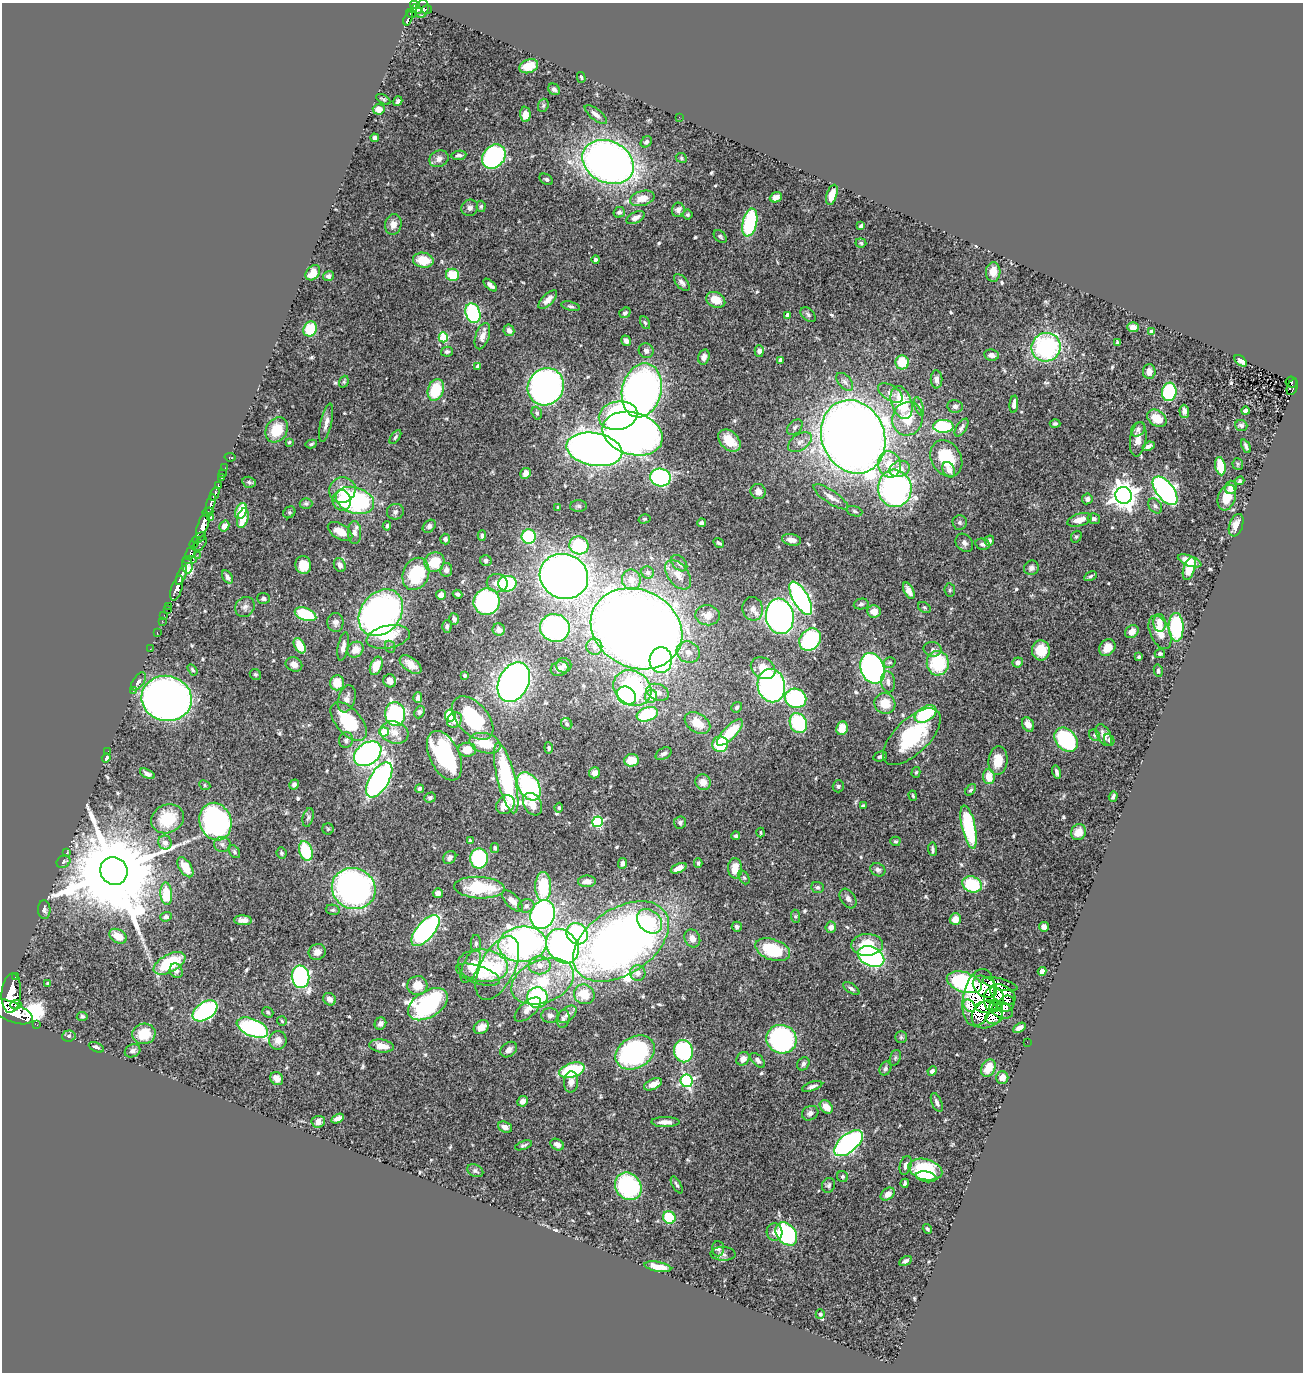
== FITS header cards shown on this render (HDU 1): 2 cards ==
NAXIS1  =                 1301
NAXIS2  =                 1370

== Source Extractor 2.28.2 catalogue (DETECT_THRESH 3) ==
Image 1301 x 1370 px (HDU 1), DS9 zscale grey, 1 PNG px = 1 image px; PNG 1305 x 1374 px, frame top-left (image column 1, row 1370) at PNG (2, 3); each listed source drawn as its Kron ellipse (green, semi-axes under 4 px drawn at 4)
Background 0.874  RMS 0.031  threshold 0.0918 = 3 sigma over >= 5 px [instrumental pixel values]
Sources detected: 574; of the 574, the 500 brightest by FLUX_AUTO listed and drawn (74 fainter detections omitted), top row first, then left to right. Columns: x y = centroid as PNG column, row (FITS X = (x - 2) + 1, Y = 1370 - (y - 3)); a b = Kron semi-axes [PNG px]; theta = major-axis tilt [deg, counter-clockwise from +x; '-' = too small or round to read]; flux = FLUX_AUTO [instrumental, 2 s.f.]
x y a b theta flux
415 5 5 3 - 380
416 9 5 4 - 500
422 9 9 6 75 220
427 9 5 3 - 57
411 13 5 3 - 180
408 18 7 3 72 190
529 66 10 6 20 37
581 77 5 4 - 3.1
554 89 6 5 - 5.8
383 99 8 4 -30 3.4
398 101 5 3 - 5.6
543 105 7 5 69 3.2
379 109 6 5 - 19
525 114 7 5 -88 20
596 115 13 5 -39 10
679 117 2 2 - 7.6
375 138 4 3 - 5.1
646 142 6 4 44 6.2
459 155 7 4 6 6.4
494 157 13 10 52 400
681 158 6 4 -24 3.1
439 159 10 8 27 12
608 162 27 20 -27 1500
546 179 7 5 -32 5.1
832 195 10 5 73 17
776 197 6 5 - 11
642 198 12 7 15 25
481 206 6 4 87 3.5
470 208 9 8 - 7.4
678 210 7 6 - 8.2
619 212 6 5 - 5.3
687 215 5 5 - 3.5
635 218 10 5 27 11
750 222 14 7 77 180
393 224 10 8 77 14
861 226 4 4 - 5.9
720 236 7 5 -41 4.3
861 243 5 4 - 3.4
423 260 10 7 -8 48
596 260 4 4 - 5.9
993 272 10 7 89 23
313 273 8 6 50 32
453 275 6 6 - 45
328 276 6 5 - 7.8
682 282 10 5 -49 7.9
490 285 8 4 -42 7.6
548 300 12 5 44 16
716 300 10 7 -28 31
571 306 9 4 -13 4.4
473 313 10 7 -70 220
625 313 6 5 - 4.5
787 315 4 4 - 14
808 315 9 5 -43 5.5
645 323 7 4 -62 3.6
1133 327 5 5 - 15
310 329 8 6 61 66
509 330 6 5 - 8.9
1151 332 4 4 - 16
482 336 14 7 72 16
443 337 5 4 - 98
626 341 5 4 - 7.7
1117 343 4 3 - 4.7
1046 347 15 14 - 270
646 351 8 7 - 7.2
759 351 6 4 -87 11
447 352 6 5 - 4.7
991 355 7 5 -7 10
704 357 8 5 74 8.5
781 360 4 4 - 19
1241 361 7 4 -41 9.3
902 362 7 7 - 54
478 366 4 4 - 12
1149 371 7 6 - 14
937 379 9 6 -88 11
344 382 6 4 70 3.1
845 382 10 6 -48 8.3
1291 382 6 5 - 76
546 387 19 18 - 840
1292 387 8 5 67 77
436 390 11 8 71 79
642 390 27 19 77 1400
1169 392 9 7 83 170
890 393 13 7 -32 12
902 403 17 10 -71 94
1014 404 8 4 84 10
919 406 10 4 -71 4.6
955 406 8 6 -9 6.3
1184 411 6 5 - 11
1245 411 4 3 - 5.7
537 413 6 5 - 4.5
618 416 19 14 11 250
1157 418 10 7 -35 40
908 419 17 15 74 65
326 423 20 5 78 13
1055 424 5 4 - 4.6
943 426 10 6 -1 170
1241 426 6 5 - 7.1
795 427 9 6 47 6.7
962 428 10 5 57 6.4
1138 429 8 6 49 6.1
277 430 13 10 59 58
632 434 31 21 -16 1200
395 437 8 4 53 4.2
853 437 38 31 -67 3900
1138 439 17 8 82 20
729 440 13 9 -45 40
289 442 4 3 - 3
800 442 13 8 33 14
311 444 5 4 - 3.4
1149 446 6 4 23 6.9
1246 446 7 3 -65 5.4
594 449 28 16 -10 1900
230 457 5 3 - 14
946 458 19 14 -59 88
889 464 13 11 -73 40
1238 464 6 5 - 3.1
1220 466 9 5 -81 58
225 468 2 2 - 15
900 469 10 8 20 21
949 470 8 5 -61 14
223 473 2 2 - 8.6
526 473 5 5 - 12
221 478 3 3 - 24
660 478 10 9 - 320
1240 481 4 4 - 3.4
249 482 7 5 -15 4.1
218 486 3 3 - 230
1231 487 7 6 - 16
895 488 18 17 - 630
342 490 13 12 - 33
1165 491 16 9 -52 630
758 492 8 7 - 14
215 494 7 3 67 240
1124 495 8 8 - 2400
831 497 20 6 -34 17
1227 498 13 8 71 36
1087 499 5 5 - 7.2
342 500 10 9 - 32
355 500 20 13 -17 310
306 503 6 5 - 4
211 504 10 4 74 1800
578 506 8 5 -1 5
1155 506 8 6 -53 6.1
558 508 4 4 - 4.6
241 511 8 5 70 53
854 511 8 5 -19 4.7
208 512 5 3 - 780
289 512 6 5 - 3.6
395 512 8 8 - 7.7
210 517 2 2 - 100
243 518 10 5 75 39
644 519 6 4 15 3.4
1094 519 6 5 - 6.1
1079 520 12 6 16 22
960 522 7 7 - 5.9
701 523 4 4 - 6.4
203 525 13 5 70 3700
1236 525 12 6 70 21
224 526 6 4 58 15
387 526 4 3 - 4
429 526 7 5 45 5.7
340 532 13 7 -31 27
355 532 11 6 -90 9.5
482 536 5 4 - 4
529 537 7 7 - 140
1076 537 6 5 - 3.6
199 538 8 4 35 470
445 539 5 5 - 4.8
791 540 10 5 -10 14
989 541 5 4 - 7.6
194 543 6 3 68 380
719 543 6 3 -35 4.1
964 543 10 7 -49 8.2
200 544 8 5 51 230
982 544 7 5 -13 6.4
579 545 10 9 - 130
191 553 8 4 64 600
197 555 2 2 - 55
190 559 7 3 0 320
486 560 6 5 - 5.3
1190 561 12 5 -21 34
434 562 10 9 - 53
679 563 9 6 -47 7.6
187 565 8 5 -85 450
303 565 9 8 - 29
340 565 7 5 -63 9.8
1031 568 8 7 - 8.3
1189 568 12 5 72 57
446 570 7 6 - 7
648 572 6 6 - 5.8
416 574 16 13 67 120
181 575 10 4 67 1900
678 575 17 10 -52 25
564 576 24 22 -24 1800
1090 576 6 4 31 4
227 577 7 4 -59 7.6
631 580 10 9 - 23
497 583 10 9 - 19
507 584 9 8 - 160
177 588 13 5 73 1600
950 590 7 5 -82 3.6
909 591 9 4 -63 11
458 594 5 4 - 5.3
441 595 5 4 - 13
264 598 6 5 - 6.7
801 598 19 7 -60 540
487 602 13 13 - 320
861 604 7 5 11 4.9
169 606 2 2 - 15
245 607 10 9 - 10
924 608 7 5 -34 3.4
167 609 2 2 - 15
753 609 12 10 -79 16
874 611 6 6 - 18
381 613 25 19 51 900
305 614 11 6 -21 120
164 615 2 2 - 9.9
708 615 12 10 -7 22
780 616 18 14 -81 880
454 619 6 4 -73 6.8
162 621 2 2 - 6.3
335 622 9 8 - 10
1159 623 9 6 -83 23
447 626 6 4 87 5.2
1176 627 14 7 -89 180
555 628 15 14 - 400
636 629 47 39 -25 3700
499 630 6 6 - 15
157 632 2 2 - 8.6
1132 632 7 6 - 21
1160 632 18 10 -66 28
388 637 22 11 11 45
810 640 12 10 53 220
300 646 8 5 -62 48
343 647 14 5 79 10
390 647 6 5 - 3.2
594 647 8 8 - 14
1107 647 9 7 52 26
150 649 2 2 - 6
932 649 9 7 -11 7.9
355 650 9 7 44 22
1041 650 10 9 - 42
688 652 12 10 -27 18
1160 654 5 4 - 4.1
1139 657 3 3 - 3.8
661 660 13 11 87 570
889 662 6 5 - 3.7
1018 662 5 5 - 7.6
938 663 12 11 - 120
294 664 8 7 - 14
411 664 12 6 -36 20
564 665 8 7 - 7.9
376 666 9 6 69 32
763 668 13 10 -33 36
872 668 16 11 -67 610
559 669 9 7 18 12
192 670 6 4 -57 4
1158 671 6 4 -77 4.8
255 674 6 5 - 3.6
464 676 4 3 - 4.3
138 681 10 5 55 6.6
390 681 6 6 - 13
514 682 21 15 63 1100
888 682 10 7 -81 10
337 683 7 7 - 34
771 686 17 13 -79 580
632 688 20 17 -34 280
133 691 3 3 - 3.2
658 692 12 8 -20 15
626 696 10 8 -41 220
651 696 6 6 - 34
167 698 25 22 -12 1300
418 698 5 4 - 7.8
796 698 11 9 -19 230
347 699 14 8 72 13
885 703 10 10 - 41
737 707 6 4 39 5.2
419 712 6 5 - 4.4
395 714 12 10 -86 240
647 714 11 7 19 130
925 714 12 7 32 130
450 715 6 5 - 73
473 718 26 15 -48 160
455 720 8 7 - 17
349 721 23 12 -49 130
697 723 14 9 -34 40
798 723 10 8 -64 160
567 724 6 5 - 3.9
1028 725 7 5 -62 19
842 728 7 6 - 28
384 732 5 4 - 50
394 732 14 11 -17 22
730 732 17 6 46 76
1095 735 6 5 - 3.7
1104 735 12 6 -61 13
912 737 36 17 44 160
346 740 8 7 - 6.9
1066 740 13 10 -49 200
1109 740 6 5 - 4.5
485 743 16 10 -15 64
720 744 8 8 - 84
549 748 5 4 - 3.5
467 750 9 7 2 34
108 751 2 2 - 7.6
368 754 15 10 35 580
664 754 8 5 30 7.5
444 756 26 15 -64 300
880 757 7 4 13 5.2
106 758 5 4 - 24
631 760 7 6 - 41
998 761 14 9 84 37
916 772 5 4 - 3.1
1056 772 7 4 -75 6.6
595 773 5 5 - 16
147 774 8 4 -27 7.6
989 777 7 5 -82 36
506 778 36 9 -76 290
379 780 20 9 59 640
703 782 8 7 - 19
205 785 6 4 -25 3.2
294 785 5 4 - 5.3
529 786 15 10 -57 300
838 786 6 5 - 6.2
420 789 4 3 - 4.8
971 790 6 4 51 3.8
913 796 5 4 - 3.1
430 797 6 5 - 4.5
1113 797 5 3 - 4.7
532 804 12 8 -60 39
505 805 10 8 52 31
863 806 4 4 - 4.8
559 808 5 4 - 3.4
308 818 9 5 76 5
167 819 17 14 27 73
215 822 19 15 -71 550
598 822 5 5 - 220
680 822 6 6 - 5.3
969 827 22 7 -77 160
328 829 5 5 - 3.2
1078 832 8 7 - 26
761 833 5 3 - 3.1
736 836 4 4 - 3.4
470 841 3 3 - 3.3
895 841 5 4 - 3.5
165 843 7 6 - 12
222 844 8 7 - 8.6
495 848 5 4 - 4.5
932 849 7 3 -85 5
306 851 10 6 -72 100
234 852 7 5 -53 4
66 853 3 2 - 5.7
281 853 6 5 - 4.3
450 858 7 6 - 9
479 858 10 8 90 230
63 862 7 5 32 5
622 863 5 4 - 8.1
698 863 5 3 - 3.8
185 867 11 6 -57 31
679 868 8 4 24 16
735 868 10 7 -88 36
878 870 8 6 -28 6.1
114 871 14 13 - 55000
744 878 7 5 -61 4.1
587 881 9 5 2 12
972 884 10 8 -21 120
543 886 14 8 -90 92
817 887 6 5 - 4.6
479 888 25 11 -3 120
354 889 22 20 -26 780
438 893 5 5 - 12
166 894 11 6 -86 68
848 898 11 7 -56 8.4
512 901 13 6 -45 13
526 906 8 6 12 6.2
44 910 9 6 -86 6.6
333 910 7 5 -12 4
543 914 15 12 71 590
795 916 7 4 -84 3.3
166 917 6 5 - 8.6
955 919 6 5 - 21
243 920 9 5 -4 11
650 921 14 10 -43 71
737 927 5 5 - 6
831 927 5 5 - 12
1044 927 5 5 - 9.6
425 930 19 9 49 490
577 934 11 10 - 240
118 936 9 6 -32 30
692 938 9 7 -62 16
621 941 53 33 34 1800
476 943 8 5 89 5.7
523 944 24 17 5 780
867 945 16 11 3 54
562 946 18 14 -53 730
773 950 18 10 -19 100
317 952 8 8 - 12
871 957 14 9 -26 410
169 963 17 8 28 120
540 965 11 9 -2 19
471 966 18 7 66 21
483 966 25 16 -7 130
497 968 35 17 64 100
176 971 7 6 - 8.6
1042 971 4 4 - 35
638 973 8 7 - 13
478 975 23 9 -18 26
15 977 3 3 - 120
301 977 11 8 -82 400
543 981 33 21 21 130
964 982 18 10 -18 250
48 983 4 4 - 4.1
1000 984 18 5 -14 27
417 986 10 9 - 32
985 987 13 9 -36 48
851 988 9 4 -33 5.4
11 993 19 9 86 6100
584 994 10 9 - 44
1003 994 14 8 -32 27
537 998 10 10 - 240
979 998 29 15 79 130
330 999 7 5 -43 12
994 999 12 10 -89 29
428 1004 22 13 32 340
1006 1004 9 7 41 18
16 1005 5 5 - 740
970 1006 7 5 -50 8.6
986 1007 11 5 1 17
528 1009 16 7 42 17
1001 1010 12 8 -26 26
205 1011 14 8 35 310
11 1012 23 9 -23 6400
268 1012 6 5 - 3.7
567 1014 11 6 40 12
987 1014 16 13 33 63
82 1016 5 4 - 4.5
550 1016 9 7 0 8.8
994 1017 9 7 21 26
563 1019 9 6 80 7
282 1021 5 5 - 3.2
380 1023 6 5 - 8.9
37 1025 2 2 - 7.3
481 1027 8 6 30 21
252 1028 17 8 -23 310
1019 1028 7 4 30 11
144 1034 11 10 - 52
69 1036 7 5 5 4.5
901 1037 6 6 - 3.9
781 1039 15 14 - 360
278 1040 9 8 - 17
1027 1042 2 2 - 23
381 1046 12 6 -8 25
96 1047 8 4 -24 5.8
509 1050 9 6 37 11
133 1051 8 6 26 6.8
683 1051 11 9 -79 220
635 1053 21 15 30 370
895 1058 8 5 71 4.5
743 1059 7 6 - 11
758 1060 9 5 -45 7.2
803 1064 7 5 55 5.9
885 1068 7 5 64 4.5
988 1068 9 6 60 38
572 1070 13 7 17 150
932 1071 5 4 - 7.2
277 1078 7 6 - 15
1002 1078 6 6 - 17
686 1081 6 6 - 320
571 1082 11 7 87 13
653 1084 9 5 25 18
812 1086 10 4 18 6.7
523 1101 5 5 - 9.8
937 1102 10 5 -67 7.2
826 1107 7 5 -46 25
810 1113 8 7 - 9.7
337 1119 6 4 29 10
318 1122 7 6 - 12
665 1122 14 5 1 15
505 1127 7 5 -22 14
848 1143 17 9 40 490
523 1145 9 4 20 4.5
557 1145 7 5 -31 10
906 1165 10 5 74 10
925 1169 17 10 -15 120
475 1171 8 6 -26 5.3
843 1177 6 5 - 3.9
926 1177 10 5 -9 24
905 1183 4 3 - 4.9
677 1185 9 4 -61 4.6
829 1185 7 6 - 5.3
628 1186 14 12 -50 260
888 1194 8 5 38 15
669 1217 6 6 - 93
927 1229 5 3 - 3.3
775 1232 9 7 -76 12
786 1234 13 9 -50 260
718 1249 7 6 - 6.3
723 1254 12 7 -3 6.8
905 1261 6 4 30 4.8
658 1267 14 4 -10 29
820 1314 5 4 - 4.5
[74 fainter detections neither listed nor drawn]